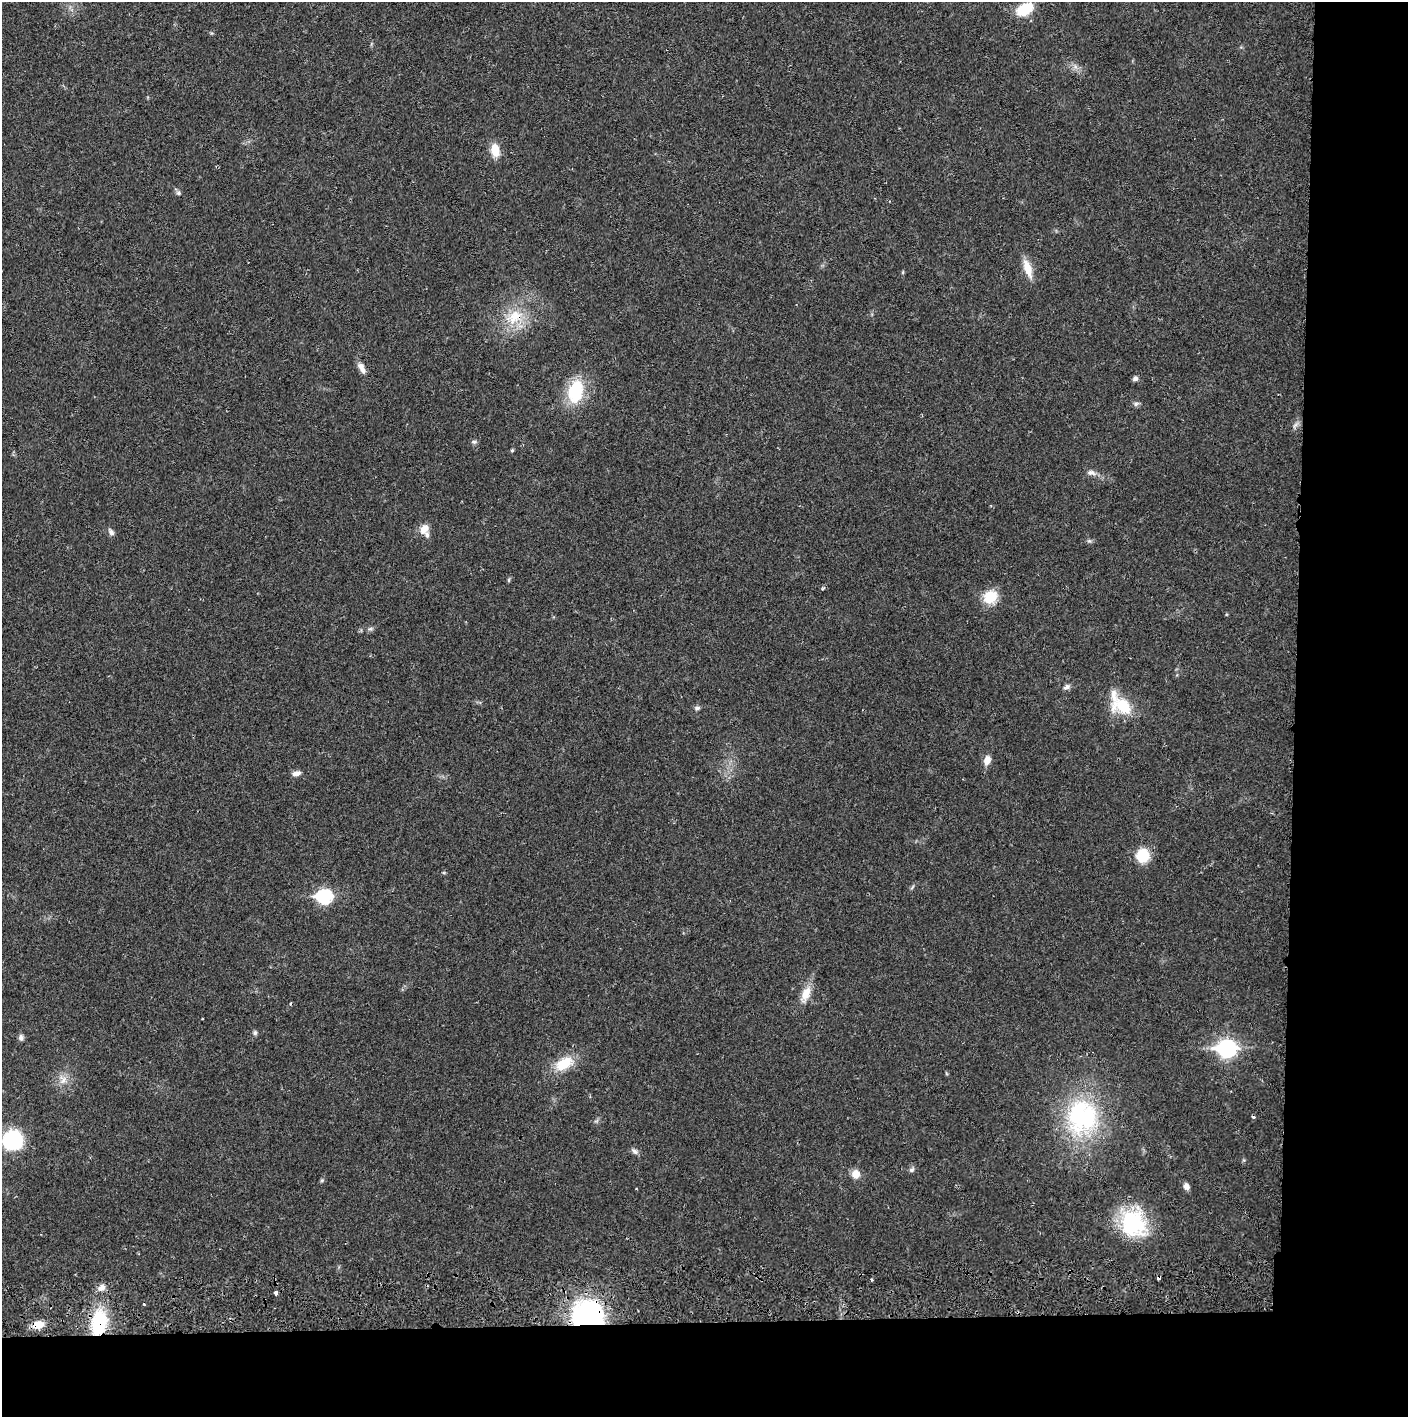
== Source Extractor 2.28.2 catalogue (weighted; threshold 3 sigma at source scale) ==
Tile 9 of 3 x 3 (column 3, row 3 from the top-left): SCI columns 2817-4222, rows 56-1470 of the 4229 x 4359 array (HDU 1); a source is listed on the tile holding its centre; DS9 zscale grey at full resolution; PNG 1410 x 1419 px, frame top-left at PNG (2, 2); no overlay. Shown black and unused: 14% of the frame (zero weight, under 2 of 3 exposures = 3% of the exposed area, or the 3 px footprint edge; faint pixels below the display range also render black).
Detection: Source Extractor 2.28.2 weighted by HDU 2 'WHT'; one run over the whole footprint, this tile lists its part. Background 0.0215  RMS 0.0035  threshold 0.0157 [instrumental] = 3 sigma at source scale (4.5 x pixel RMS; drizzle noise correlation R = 1.50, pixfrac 1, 0.05/0.05 arcsec/px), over >= 5 px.
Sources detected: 50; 3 cosmic-ray / hot-pixel residue — not listed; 2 inside a brighter listed object's ellipse — not listed separately; the other 45 listed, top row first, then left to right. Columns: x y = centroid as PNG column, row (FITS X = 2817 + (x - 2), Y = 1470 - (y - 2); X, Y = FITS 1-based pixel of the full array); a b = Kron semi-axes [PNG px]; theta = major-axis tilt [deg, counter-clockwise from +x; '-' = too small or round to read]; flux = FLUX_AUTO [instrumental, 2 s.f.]
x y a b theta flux
1025 9 11 7 29 19
495 150 14 9 -78 5.7
178 193 6 6 - 0.82
1028 268 24 9 -72 4.9
514 317 27 17 37 11
361 368 15 7 -61 2.3
1135 378 7 6 - 1
576 391 24 15 79 18
1136 404 8 6 -12 0.91
1295 425 8 5 45 0.97
474 442 7 5 7 0.67
512 450 5 4 - 0.46
1091 473 12 7 -11 1.7
424 529 13 9 51 3.2
111 532 9 6 -49 1.2
509 580 6 4 89 0.43
990 597 14 13 - 9.3
370 629 7 4 18 0.63
1067 687 10 6 31 1.2
1123 706 25 17 -18 13
697 708 7 5 10 0.85
987 760 10 7 71 2.7
296 773 12 6 16 1.5
1143 855 13 12 - 10
912 887 8 3 46 0.49
324 896 8 7 - 51
806 994 23 10 67 4.9
255 1033 6 6 - 0.7
21 1037 7 6 - 1.1
1227 1048 9 7 -2 120
564 1063 26 15 28 8.8
63 1080 12 10 -81 2.9
1082 1117 45 40 -89 46
13 1140 19 18 - 23
635 1151 9 6 -39 1.1
912 1170 8 6 38 0.81
856 1174 9 8 - 3.5
322 1180 6 4 45 0.47
1186 1186 7 6 - 1.9
1134 1223 35 29 -69 26
101 1288 10 8 35 2
276 1292 4 3 - 3.5
588 1316 26 22 7 73
99 1323 28 16 82 20
38 1325 12 8 10 4.8
Overlapping masked pixels (flux is a lower limit): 4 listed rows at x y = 514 317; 588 1316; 99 1323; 38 1325
Isophote crosses this tile's border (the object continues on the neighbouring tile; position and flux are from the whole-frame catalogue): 1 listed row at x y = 13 1140